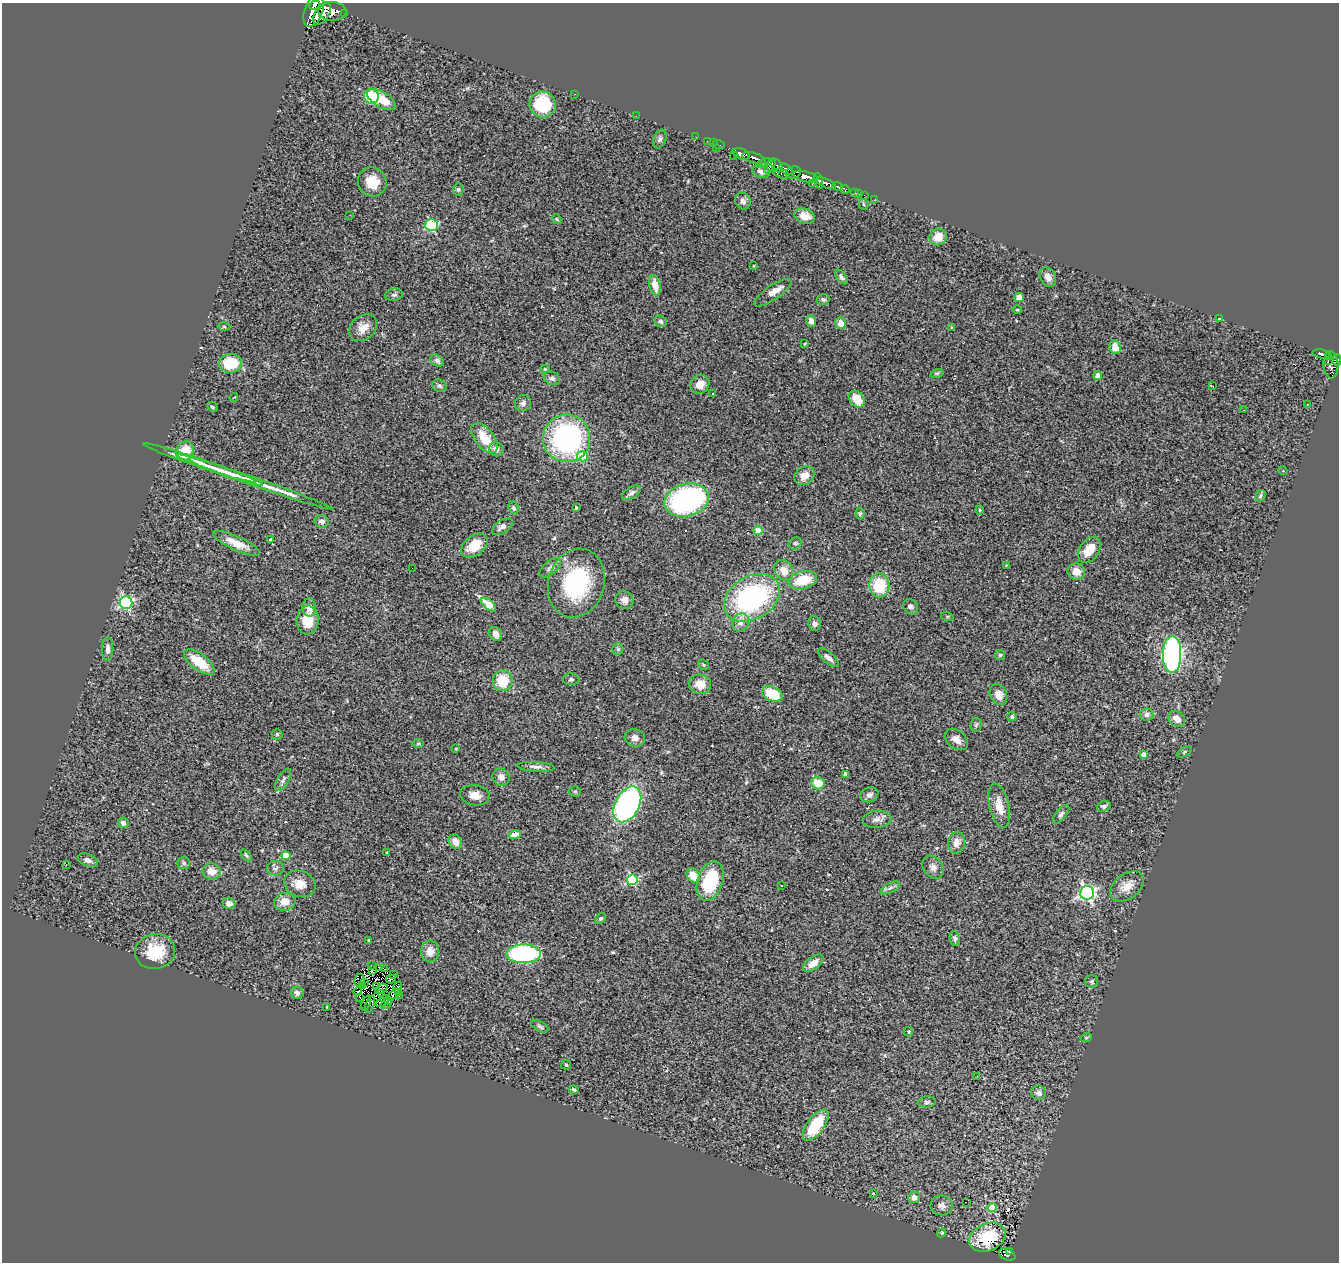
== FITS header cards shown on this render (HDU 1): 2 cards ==
NAXIS1  =                 1337
NAXIS2  =                 1260

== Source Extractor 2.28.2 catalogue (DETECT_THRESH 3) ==
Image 1337 x 1260 px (HDU 1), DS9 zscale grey, 1 PNG px = 1 image px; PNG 1341 x 1264 px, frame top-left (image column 1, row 1260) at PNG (2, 3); each listed source drawn as its Kron ellipse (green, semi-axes under 4 px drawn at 4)
Background 0.723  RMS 0.11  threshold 0.33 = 3 sigma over >= 5 px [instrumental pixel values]
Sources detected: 245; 6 with non-positive FLUX_AUTO (blend fragments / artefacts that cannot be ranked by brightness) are neither listed nor drawn; the other 239 listed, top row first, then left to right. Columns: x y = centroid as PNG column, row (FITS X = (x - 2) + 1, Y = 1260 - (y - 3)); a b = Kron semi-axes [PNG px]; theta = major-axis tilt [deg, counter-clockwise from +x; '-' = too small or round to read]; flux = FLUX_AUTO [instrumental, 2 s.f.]
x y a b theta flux
314 5 5 4 - 500
313 11 16 9 72 1800
332 11 14 9 -1 1400
322 13 12 7 59 1100
344 13 3 3 - 89
575 94 3 2 - 7.5
371 96 7 7 - 230
381 99 16 7 -30 180
543 104 13 13 - 350
636 116 2 2 - 46
696 137 2 2 - 4.5
660 139 10 6 67 23
707 141 3 2 - 7.1
713 143 2 2 - 13
719 145 6 2 -18 13
716 148 3 2 - 30
741 154 9 5 -21 860
733 155 2 2 - 7.1
754 158 12 5 -17 700
764 163 8 3 21 180
770 166 8 3 58 340
777 166 7 5 -57 300
786 169 8 4 -37 150
761 172 9 6 -15 29
793 173 8 6 17 450
782 174 8 3 -16 120
806 177 13 5 -15 970
818 181 8 4 -74 320
372 182 15 14 - 140
826 183 11 4 -23 550
812 184 4 3 - 89
837 186 5 3 - 110
458 189 6 5 - 12
845 189 4 4 - 180
854 192 3 3 - 19
859 194 2 2 - 8.6
864 195 2 2 - 5.1
875 199 3 3 - 7.2
743 201 9 7 -59 31
864 204 5 4 - 12
350 215 2 2 - 4.2
805 216 11 7 -15 74
557 219 5 4 - 9
432 225 6 6 - 480
938 237 9 8 - 91
754 266 3 3 - 7
841 277 8 4 -52 21
1048 277 10 7 -62 47
655 285 10 5 -77 96
773 293 22 7 34 67
394 295 9 6 9 18
1019 298 5 4 - 51
823 300 6 5 - 16
1017 310 5 3 - 7.4
1219 318 4 4 - 8.7
661 321 6 5 - 16
811 321 6 5 - 38
841 323 6 5 - 68
224 327 6 4 -2 8.5
952 327 3 3 - 7.8
363 328 15 12 39 71
804 344 4 3 - 7
1115 347 7 6 - 75
1321 354 9 4 -9 89
1328 356 3 3 - 80
1328 360 3 2 - 42
1337 360 5 3 - 150
437 361 7 5 -35 22
230 363 12 9 3 240
1331 365 13 7 -86 490
545 369 5 4 - 10
937 373 6 4 18 11
1098 375 4 4 - 92
552 378 8 6 -22 22
700 384 10 9 - 70
439 386 7 6 - 19
1212 386 3 2 - 6.8
712 394 3 3 - 26
234 397 4 2 - 4.3
857 399 9 7 -52 120
523 403 8 8 - 28
1307 404 2 2 - 4.4
212 407 6 4 -46 13
1244 410 3 2 - 6.2
484 438 18 9 -52 170
567 438 24 23 - 1300
496 449 7 7 - 40
185 451 10 8 51 150
583 456 5 5 - 250
199 463 59 4 -19 190
1283 471 4 3 - 4.8
226 472 39 4 -20 130
804 476 11 8 35 75
254 482 82 3 -19 290
631 493 10 5 32 25
1260 496 6 4 58 12
687 500 23 16 15 1300
513 508 6 5 - 14
576 508 3 3 - 11
980 510 4 4 - 8.2
860 514 6 4 89 11
322 521 7 6 - 32
502 527 12 6 35 34
758 531 4 4 - 190
270 539 3 3 - 8.4
236 543 25 7 -25 110
795 543 7 5 43 14
474 546 15 9 37 140
1089 550 14 9 54 120
1006 565 3 3 - 5.4
412 568 2 2 - 3.9
550 568 12 6 39 28
784 570 11 8 -53 83
1076 572 9 8 - 80
803 580 15 8 15 200
576 583 35 28 73 680
879 585 12 10 -86 270
752 598 30 21 31 1200
624 600 9 8 - 47
126 603 6 6 - 1200
489 605 9 4 -42 250
309 607 9 7 -90 51
911 607 8 7 - 23
947 616 6 4 -19 8.8
308 620 14 11 84 170
741 622 9 8 - 42
814 623 7 6 - 31
496 634 7 6 - 39
108 649 11 6 89 38
618 649 6 5 - 12
1172 654 18 9 90 1800
1000 655 5 5 - 11
828 658 13 5 -41 36
199 662 18 8 -37 200
703 665 6 4 -42 12
571 679 8 6 0 16
503 681 10 10 - 210
700 684 11 9 -16 110
772 694 11 7 -23 200
998 694 11 8 -63 62
1147 715 7 6 - 27
1012 717 4 4 - 16
1177 719 9 7 -39 58
976 725 7 5 83 15
277 734 5 5 - 10
635 738 10 8 -15 42
956 740 13 9 -39 55
418 743 6 4 1 9.5
456 749 3 3 - 6.1
1184 752 8 4 28 13
1144 754 4 4 - 57
536 767 19 5 -3 35
845 774 4 3 - 25
501 777 9 8 - 37
283 780 12 5 59 25
818 783 7 6 - 140
575 791 5 5 - 11
475 795 15 10 -9 67
869 795 9 7 21 31
627 804 19 12 61 1700
999 806 22 9 -77 100
1104 806 7 5 17 16
1061 814 11 5 49 21
877 819 14 9 6 42
123 823 5 5 - 27
515 835 6 4 19 93
455 841 7 6 - 55
957 843 11 8 79 49
387 852 3 2 - 8.9
246 855 7 3 -54 10
286 856 4 4 - 170
88 860 10 6 -22 33
184 863 6 5 - 14
66 864 2 2 - 23
933 867 12 9 -51 40
275 868 8 7 - 24
211 871 9 8 - 85
693 876 8 6 -56 130
632 880 5 5 - 700
710 881 20 12 72 430
300 884 16 13 -19 91
781 885 2 2 - 4
1127 886 19 12 37 100
890 888 10 4 27 24
1087 893 7 6 - 1800
285 902 11 9 12 82
229 903 6 5 - 28
600 918 6 5 - 15
955 938 7 5 -85 18
369 940 3 3 - 9.6
430 951 11 9 -90 70
155 952 20 17 10 260
524 954 17 9 0 970
813 963 12 6 36 76
371 966 3 2 - 8.7
379 967 2 2 - 6.8
385 968 4 2 - 5.5
372 971 3 2 - 12
393 975 3 2 - 20
391 979 5 3 - 7.4
359 980 6 5 - 8.1
1092 981 6 6 - 16
364 982 3 2 - 3.2
362 986 3 2 - 7.3
377 986 3 2 - 4
398 987 6 2 71 5.1
381 989 6 3 27 3.1
358 991 4 2 - 9.7
297 993 6 6 - 28
381 993 3 2 - 2.7
398 993 3 2 - 7
394 994 6 2 47 17
399 996 3 2 - 8.1
360 998 3 2 - 920
385 999 4 2 - 9.4
389 1001 2 2 - 7.6
366 1003 8 2 69 13
381 1003 5 2 - 8
370 1004 9 3 73 300
386 1004 6 3 37 11
327 1007 4 2 - 5.7
540 1026 9 5 -29 17
908 1032 5 4 - 9.5
1086 1038 5 3 - 8
566 1065 5 4 - 8.6
977 1076 2 2 - 3.4
574 1089 4 3 - 12
1039 1093 7 7 - 31
927 1102 9 5 7 17
816 1125 18 8 53 310
873 1194 3 2 - 4.9
914 1197 6 5 - 35
966 1202 3 2 - 22
942 1205 11 10 - 37
992 1208 4 4 - 210
942 1233 5 4 - 9.8
987 1237 19 13 26 350
1010 1251 3 3 - 29
1007 1255 9 5 -24 100
At the frame edge (FLAGS 8, measured only in part): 1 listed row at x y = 1337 360
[6 non-positive-flux detections neither listed nor drawn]